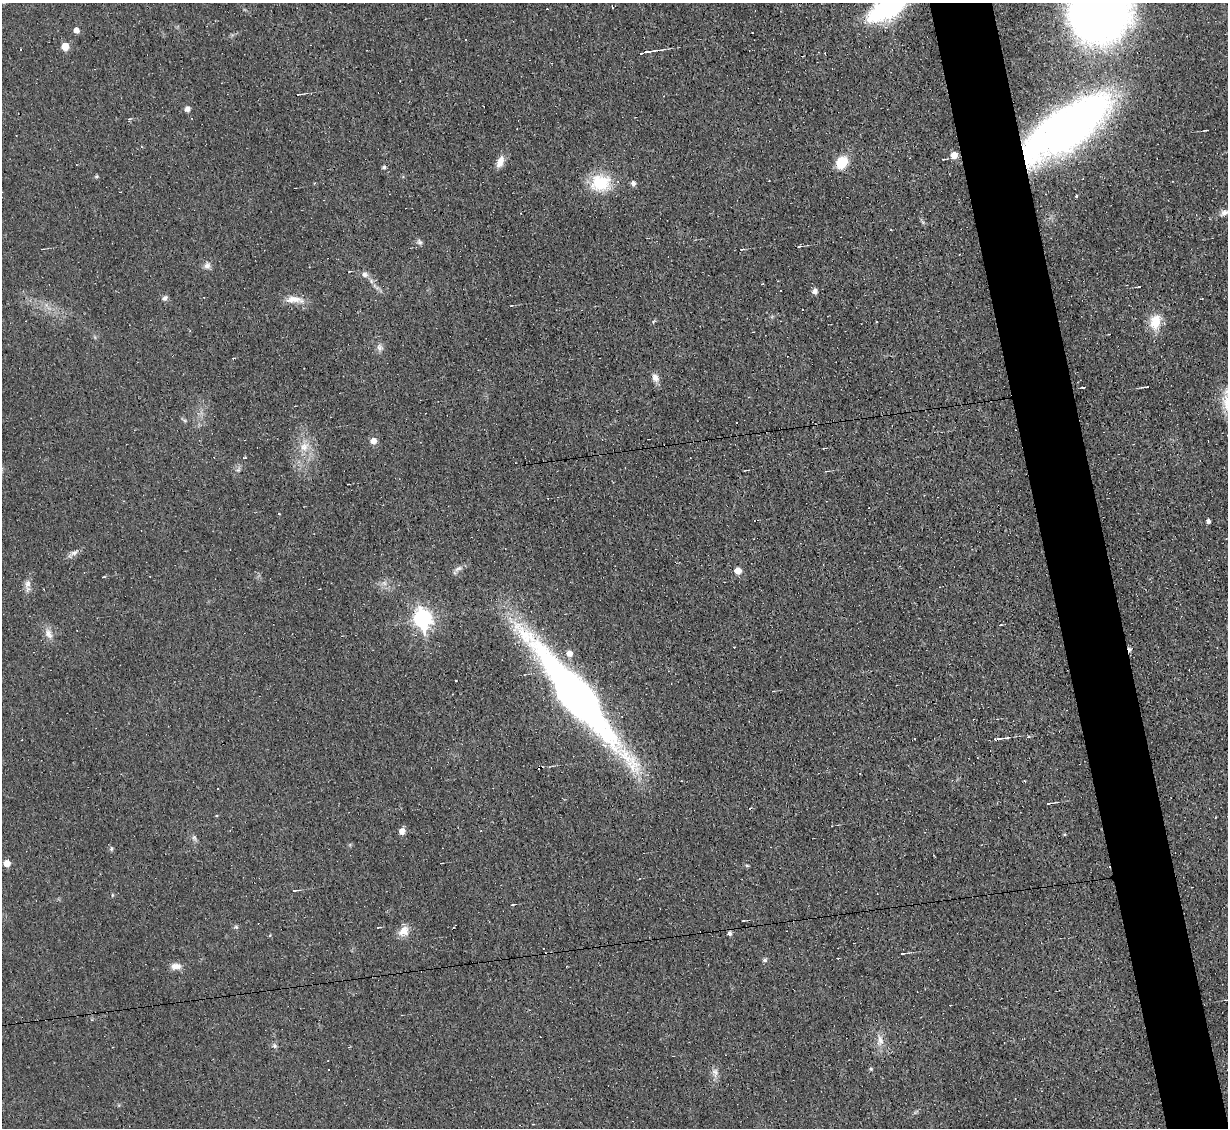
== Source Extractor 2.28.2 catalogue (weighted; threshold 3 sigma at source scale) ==
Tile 6 of 4 x 4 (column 2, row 2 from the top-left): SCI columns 1227-2452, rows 2499-3624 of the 4905 x 4883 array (HDU 1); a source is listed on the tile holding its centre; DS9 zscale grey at full resolution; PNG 1230 x 1130 px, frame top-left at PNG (2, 3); no overlay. Shown black and unused: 5% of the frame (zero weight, under 3 of 4 exposures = <1% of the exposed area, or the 3 px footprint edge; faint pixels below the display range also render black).
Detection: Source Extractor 2.28.2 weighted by HDU 2 'WHT'; one run over the whole footprint, this tile lists its part. Background 0.0225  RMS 0.0042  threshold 0.0189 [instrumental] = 3 sigma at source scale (4.5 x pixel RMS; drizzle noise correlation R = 1.50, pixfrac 1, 0.05/0.05 arcsec/px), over >= 5 px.
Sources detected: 88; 1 inside a brighter object's white glare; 15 cosmic-ray / hot-pixel residue — not listed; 2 inside a brighter listed object's ellipse — not listed separately; the other 70 listed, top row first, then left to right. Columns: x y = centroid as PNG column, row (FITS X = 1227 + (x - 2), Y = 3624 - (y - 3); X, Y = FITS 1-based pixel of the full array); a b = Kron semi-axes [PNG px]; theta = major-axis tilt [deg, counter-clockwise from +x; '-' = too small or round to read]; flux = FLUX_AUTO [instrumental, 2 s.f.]
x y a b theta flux
888 8 31 13 29 82
1100 12 44 35 88 340
76 30 5 5 - 2.2
65 47 6 5 - 5.8
650 51 19 3 7 3.1
298 94 6 2 8 0.55
187 109 5 5 - 2.1
129 119 4 4 - 0.52
1065 129 66 25 34 310
1206 130 4 2 - 0.47
954 155 6 6 - 4
500 162 16 8 66 3.5
842 162 14 11 50 9
384 167 5 4 - 0.78
96 177 5 5 - 0.66
600 183 25 21 10 16
633 183 6 5 - 1.4
1076 196 3 3 - 0.46
1224 213 16 6 25 2.2
419 242 8 6 -49 1.1
799 246 6 3 9 0.44
42 249 2 2 - 0.28
207 265 10 9 - 1.9
365 274 9 7 -17 1.7
762 284 2 2 - 0.33
780 290 2 2 - 0.42
815 291 5 5 - 2
165 298 8 6 60 1.1
295 299 27 9 -4 4.7
1155 322 19 13 72 8.1
380 347 10 8 -70 1.8
655 378 11 8 -60 2.2
1083 387 4 2 - 0.43
1147 387 4 2 - 0.38
1227 392 13 9 -34 3.6
373 441 6 5 - 3.2
304 447 13 11 50 4.4
1209 521 4 4 - 1.1
74 553 11 7 27 1.8
458 569 12 5 27 1.6
738 571 6 5 - 4.6
27 584 12 8 78 2.4
422 619 9 7 -76 130
1000 625 4 2 - 0.33
48 634 16 9 -62 3.1
575 693 113 25 -51 260
1005 738 13 3 9 1.2
540 767 6 3 30 0.75
1025 781 4 2 - 0.28
1048 803 5 3 - 0.47
402 831 6 5 - 2.9
7 863 5 5 - 4.6
747 866 5 3 - 0.51
295 890 7 3 6 0.57
112 895 5 3 - 0.42
513 904 4 2 - 0.36
743 921 3 2 - 0.39
236 927 6 4 -43 0.61
378 927 5 3 - 0.51
404 931 15 11 44 3.9
730 933 6 5 - 1.2
902 954 4 3 - 0.64
765 960 6 5 - 0.89
176 966 13 8 3 3.1
917 991 2 2 - 0.24
880 1040 17 8 -77 3.5
274 1046 6 5 - 0.83
349 1047 3 3 - 0.33
871 1069 5 4 - 0.57
715 1072 14 8 -77 2.3
Overlapping masked pixels (flux is a lower limit): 4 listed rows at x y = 1065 129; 422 619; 575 693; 540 767
Isophote crosses this tile's border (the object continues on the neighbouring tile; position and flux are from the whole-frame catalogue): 4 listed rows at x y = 888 8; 1100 12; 1224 213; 1227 392
Unlisted compact peaks at least as high as the median listed source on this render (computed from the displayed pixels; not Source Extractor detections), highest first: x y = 194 837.